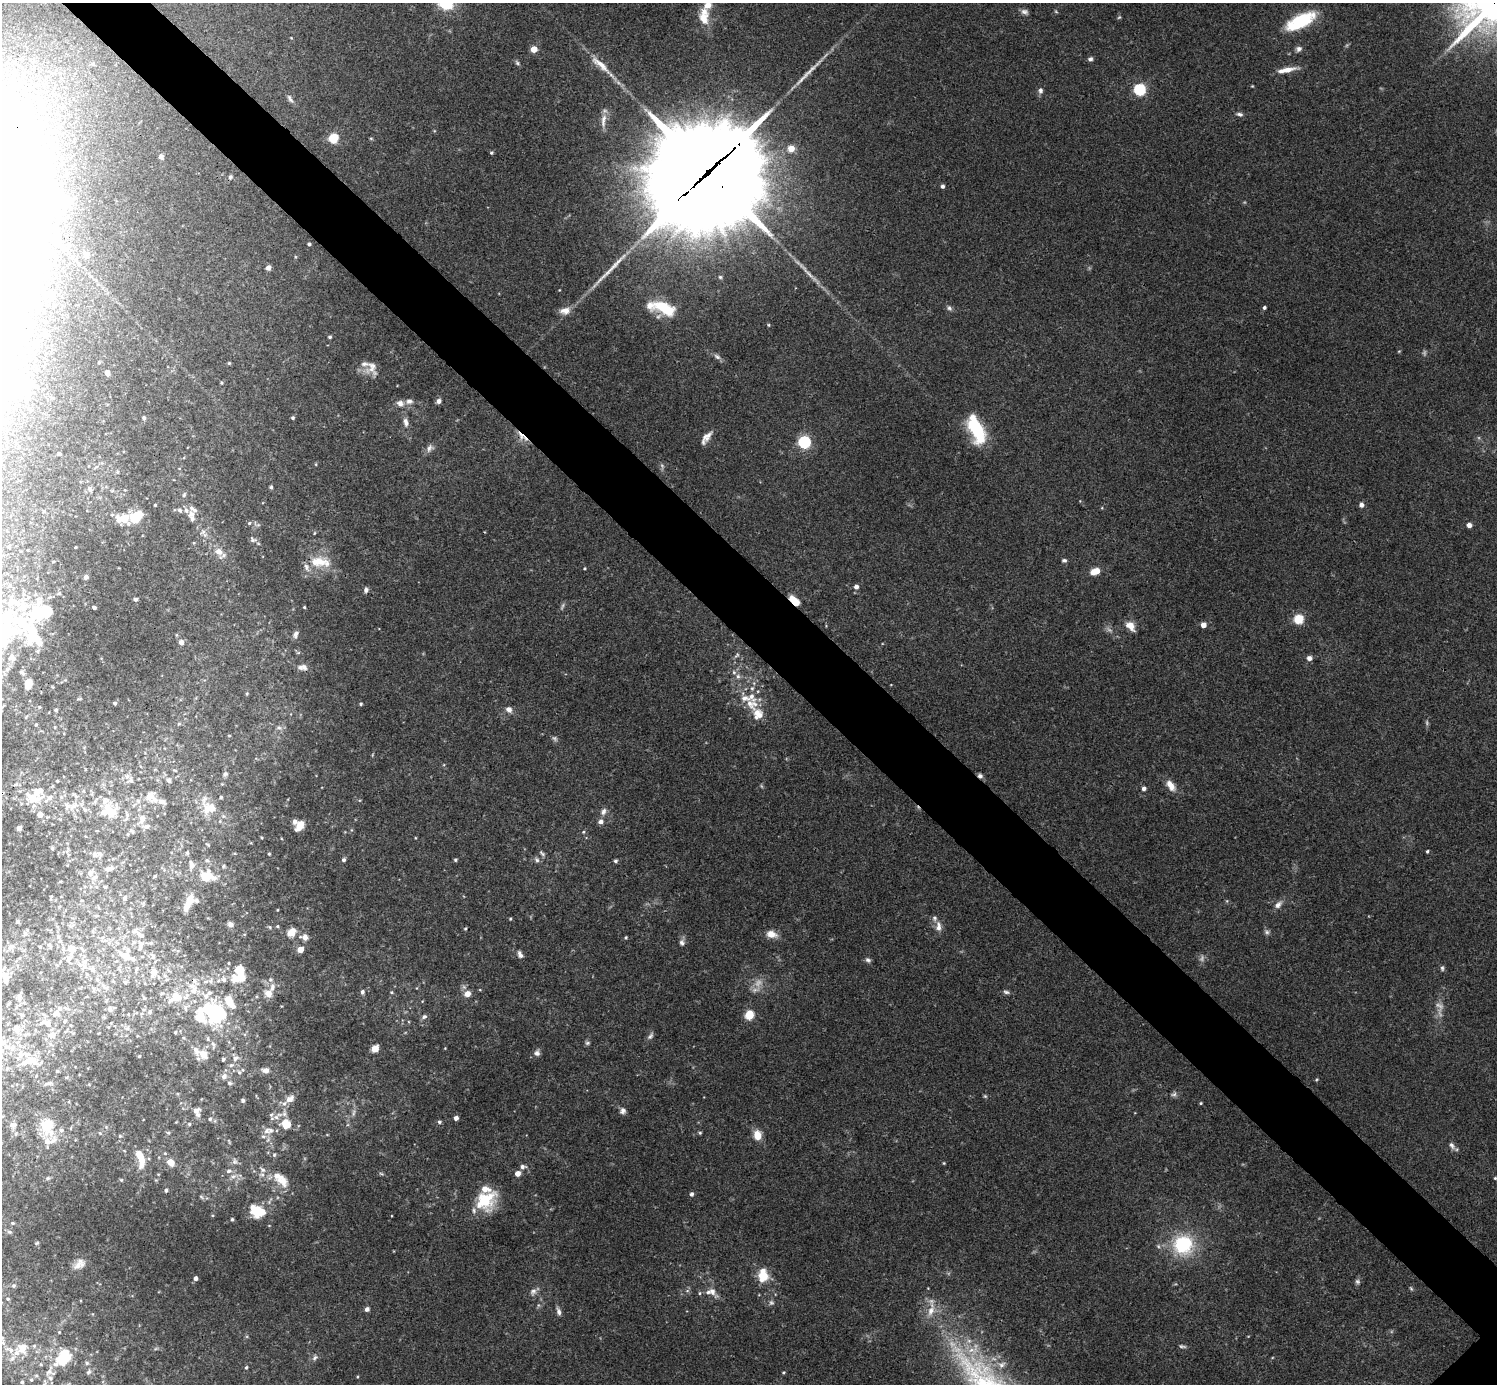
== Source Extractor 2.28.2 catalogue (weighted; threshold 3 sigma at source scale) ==
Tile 11 of 4 x 4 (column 3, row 3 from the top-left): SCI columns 2993-4487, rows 1541-2922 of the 5987 x 5987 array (HDU 1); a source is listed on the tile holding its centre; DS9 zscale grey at full resolution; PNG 1499 x 1386 px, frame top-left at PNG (2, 3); no overlay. Shown black and unused: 6% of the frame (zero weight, under 3 of 4 exposures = <1% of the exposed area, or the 3 px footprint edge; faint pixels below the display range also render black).
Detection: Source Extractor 2.28.2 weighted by HDU 2 'WHT'; one run over the whole footprint, this tile lists its part. Background 0.0754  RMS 0.0055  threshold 0.0246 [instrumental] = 3 sigma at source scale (4.5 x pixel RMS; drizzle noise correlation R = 1.50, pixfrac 1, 0.05/0.05 arcsec/px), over >= 5 px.
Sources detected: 419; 11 too faint to see at this stretch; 7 inside a brighter object's white glare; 1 cosmic-ray / hot-pixel residue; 3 long thin detections or spike segments (spike, bleed or trail) — not listed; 82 inside a brighter listed object's ellipse — not listed separately; the other 315 listed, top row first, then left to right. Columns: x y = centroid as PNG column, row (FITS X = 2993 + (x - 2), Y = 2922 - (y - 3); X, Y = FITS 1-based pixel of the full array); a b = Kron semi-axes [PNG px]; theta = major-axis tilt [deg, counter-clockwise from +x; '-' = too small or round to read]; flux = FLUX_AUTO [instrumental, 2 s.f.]
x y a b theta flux
1025 12 10 6 -18 1.9
1056 12 6 3 -20 0.56
704 19 18 13 -75 8.6
1301 21 33 13 27 31
533 49 5 4 - 9
1299 49 7 7 - 2
1090 59 6 5 - 1.4
517 63 8 5 -46 1.1
600 65 41 9 -42 11
1287 70 25 6 11 6.1
1252 86 3 3 - 0.43
1139 89 5 5 - 74
1040 90 8 6 88 1.9
290 99 12 5 -59 1.7
1240 114 9 5 -16 1.5
603 120 22 6 83 4.6
333 138 5 5 - 34
371 138 6 4 -1 0.59
791 148 5 5 - 9.2
491 153 4 4 - 0.8
161 157 8 6 -50 1.4
708 172 53 33 41 15000
230 177 6 5 - 1.1
942 186 4 4 - 1.6
65 202 12 9 20 10
309 244 3 3 - 1.1
86 255 5 5 - 4.7
268 268 5 4 - 2.3
720 277 5 5 - 0.84
20 281 6 5 - 1.4
1264 307 4 4 - 1.1
664 308 27 13 -23 22
949 308 7 6 - 1.4
565 311 14 9 4 4.4
769 325 5 3 - 0.53
45 334 7 7 - 1.6
330 337 4 4 - 1.1
1399 351 5 3 - 0.47
717 357 11 6 -37 1.9
229 363 4 4 - 0.59
372 367 21 15 88 6.2
107 372 5 4 - 4.1
221 383 4 3 - 0.62
409 401 10 8 3 2.5
438 401 5 5 - 2.1
400 403 10 8 -24 3
144 418 4 3 - 1.1
293 418 4 4 - 1.1
406 422 11 6 -76 2.9
976 429 28 13 -67 37
706 436 16 8 50 4.2
522 437 19 7 -41 5.2
804 442 6 5 - 80
430 448 11 8 50 2.4
59 454 5 3 - 0.69
316 464 5 3 - 0.53
271 487 5 4 - 0.9
90 489 9 5 -61 1.5
184 495 6 5 - 1.1
155 505 3 3 - 0.57
1361 505 5 5 - 2.3
180 510 7 5 -43 1.2
191 514 13 9 -86 3.4
136 517 15 10 35 16
122 518 21 12 -4 9.7
249 523 5 5 - 0.81
1469 525 5 4 - 2.8
203 533 13 6 -65 2.9
253 539 11 7 -31 1.8
75 547 3 2 - 0.58
218 551 10 9 - 4.8
1064 560 6 5 - 1.1
53 562 4 3 - 0.44
320 562 30 14 -6 13
584 568 4 3 - 0.54
1095 571 10 6 19 7.9
86 577 5 5 - 2.2
856 587 6 5 - 2.2
366 590 6 5 - 1.8
59 593 5 5 - 0.92
135 599 4 4 - 1.5
794 601 12 6 -44 8.4
94 607 4 3 - 1.5
304 607 3 3 - 0.52
5 616 23 20 44 23
1298 619 5 5 - 34
1203 625 4 4 - 5.4
1130 626 12 8 -44 5.8
295 634 9 5 73 1.8
31 635 46 18 81 31
181 642 5 5 - 3.2
737 655 10 4 49 1.2
12 658 11 8 -27 2.5
1309 658 5 5 - 2.6
302 667 12 7 0 2.9
738 676 7 6 - 1.8
29 683 10 7 78 5.4
53 687 5 3 - 0.44
247 694 5 4 - 0.59
79 699 7 2 11 0.51
115 703 3 3 - 1
361 704 4 4 - 0.76
751 704 19 17 -10 9.8
39 707 5 3 - 0.6
509 709 8 7 - 2.8
56 710 4 4 - 0.88
26 717 5 3 - 0.49
36 724 4 3 - 0.57
179 724 5 4 - 0.9
279 728 7 4 -1 1.2
175 770 7 3 -10 0.74
225 774 7 6 - 1.2
130 780 13 10 62 3.6
169 780 7 6 - 1.9
57 781 3 3 - 0.61
222 784 4 4 - 0.44
1171 785 14 8 -55 5.8
1144 788 5 5 - 1.7
150 796 17 14 89 7.7
32 798 20 11 -11 14
74 806 17 8 37 5.4
210 808 21 16 -9 12
85 809 10 4 -52 1.8
110 811 21 19 -67 18
603 811 11 7 71 2.4
40 815 5 5 - 4.8
142 819 14 9 70 5.2
300 825 11 6 58 7.4
19 828 4 4 - 2.8
132 831 8 4 -27 1.1
583 832 5 4 - 0.68
128 834 5 4 - 0.66
261 837 4 2 - 0.48
208 844 6 4 -37 0.62
52 848 5 4 - 0.68
1427 851 3 3 - 0.8
187 853 6 5 - 0.8
542 853 10 5 -45 1.3
269 854 3 3 - 0.6
94 855 8 7 - 2.2
207 860 5 5 - 1
344 860 5 5 - 1.2
455 860 4 4 - 0.82
537 860 8 5 -69 1.3
615 861 5 4 - 1.1
223 866 5 5 - 0.75
109 868 13 6 10 2.3
90 872 9 6 55 2.2
207 876 21 13 -13 14
105 887 3 3 - 0.71
124 898 7 4 69 0.99
188 903 24 8 66 7.4
1278 905 12 7 44 2.9
96 916 5 3 - 0.58
510 919 4 3 - 0.51
17 921 5 5 - 0.93
230 924 7 6 - 2.5
277 926 5 4 - 0.71
938 926 14 8 -89 3.6
270 927 5 4 - 0.8
465 928 4 4 - 0.69
135 931 11 8 -17 2.5
292 932 8 6 51 9.1
1267 932 8 6 -33 1.4
25 933 7 6 - 1.4
771 934 14 9 -16 5.1
58 937 6 6 - 1.1
305 937 10 8 -79 3.2
626 937 4 3 - 0.62
682 942 8 7 - 2
151 943 6 5 - 0.91
11 946 10 8 3 3
140 946 19 7 84 4.7
40 947 4 4 - 0.55
72 949 10 9 - 5.2
300 949 4 4 - 7.8
520 954 10 6 -65 2
126 956 30 10 -31 11
153 956 8 6 87 1.8
868 960 8 6 -42 1.4
228 963 4 4 - 0.57
85 967 8 8 - 2.5
1442 968 8 5 -89 1.1
92 969 8 7 - 2.2
168 970 7 4 -71 1.1
154 972 9 7 70 6.1
165 975 7 6 - 1.9
5 978 18 12 -60 7.3
237 978 25 14 2 12
97 980 7 5 -67 1.3
270 980 7 7 - 1.6
124 982 7 5 -21 0.98
758 983 14 11 53 5.8
194 990 17 11 69 9.7
480 990 4 3 - 0.44
362 992 6 5 - 1.5
391 992 5 4 - 0.67
1006 992 9 5 -15 1.4
268 993 8 7 - 5.3
467 994 6 5 - 5.2
19 997 16 6 79 2.1
144 998 6 5 - 1
170 1000 37 12 55 14
110 1009 8 7 - 1.7
202 1009 54 18 21 36
143 1010 7 5 5 1.1
150 1011 7 6 - 1.5
56 1013 10 7 -1 2.5
749 1015 5 5 - 30
424 1017 8 5 28 1.6
65 1021 6 4 54 0.84
47 1023 12 8 -37 5
70 1025 4 3 - 0.42
108 1027 4 4 - 0.55
16 1028 8 7 - 3.9
25 1035 7 4 19 1.1
52 1035 10 8 12 4
650 1036 11 5 55 1.6
208 1039 7 5 84 1
587 1043 7 5 14 1.1
213 1045 12 5 -78 1.8
7 1047 11 6 7 3.3
375 1049 5 5 - 16
537 1053 8 7 - 2.1
203 1054 13 10 -47 6.5
139 1056 4 3 - 0.53
235 1058 8 6 44 1.8
223 1059 4 4 - 0.87
24 1063 18 9 24 6.2
266 1070 7 6 - 2.8
57 1071 5 4 - 0.65
239 1072 6 5 - 1.1
36 1076 5 3 - 0.41
224 1076 6 6 - 2.6
48 1083 15 5 16 1.7
229 1083 7 4 -26 0.92
1174 1094 8 6 22 1.5
985 1096 5 4 - 0.69
290 1099 15 9 37 4.3
243 1100 5 4 - 1
1201 1103 4 3 - 0.61
196 1111 11 7 -68 4
623 1111 8 7 - 2
353 1113 11 4 85 1.6
277 1116 19 7 32 4.6
456 1118 4 4 - 2.3
210 1119 5 5 - 1.1
439 1122 5 5 - 1.1
189 1124 4 4 - 0.76
287 1124 10 10 - 10
13 1125 11 7 0 2.5
47 1126 25 20 87 16
266 1131 10 9 - 3.4
100 1133 4 4 - 0.65
168 1133 5 4 - 0.74
700 1133 5 4 - 0.78
16 1134 6 4 90 0.86
757 1135 11 8 -84 7.4
120 1136 5 5 - 0.76
1452 1145 12 6 -55 2.3
274 1155 7 5 74 1.1
140 1158 25 9 -77 9
235 1161 10 7 -79 2.4
170 1162 9 8 - 4.7
944 1163 4 4 - 0.5
522 1167 7 5 3 1.8
229 1171 7 6 - 2
381 1173 6 3 -20 0.79
518 1173 5 5 - 3.7
233 1176 8 6 20 2.4
48 1178 5 5 - 0.94
1495 1178 4 4 - 0.58
121 1180 5 4 - 0.59
282 1181 24 15 -25 11
166 1190 5 4 - 1.2
691 1194 4 4 - 1.6
201 1197 8 3 -45 0.83
485 1200 25 19 40 23
257 1211 18 13 -26 18
232 1219 4 3 - 0.74
13 1223 5 4 - 0.66
1183 1245 22 21 - 34
79 1264 17 10 44 4.9
763 1275 14 14 - 11
195 1278 4 3 - 1.6
1357 1281 7 6 - 1.3
13 1285 5 5 - 0.95
1411 1288 6 4 -67 0.79
712 1291 10 8 -75 3.5
533 1292 10 8 45 2.3
699 1293 5 3 - 0.61
8 1299 5 4 - 0.73
538 1305 6 4 -72 0.76
367 1309 6 5 - 1.8
931 1310 23 9 77 7.1
558 1311 11 5 -74 2
59 1332 5 4 - 0.69
2 1338 8 5 -61 1.4
34 1346 6 6 - 1.3
1182 1346 10 4 -8 1.2
22 1348 7 7 - 11
156 1348 6 4 20 0.88
16 1353 13 9 46 7
315 1357 8 5 59 1.6
62 1360 25 16 21 21
87 1363 8 6 -46 1.8
1002 1365 11 8 23 3
246 1367 5 4 - 0.78
89 1372 10 7 66 2.6
783 1372 4 3 - 0.61
36 1376 7 6 - 1.6
357 1377 4 3 - 0.58
50 1378 11 8 -50 3.2
31 1380 7 5 -68 1.2
22 1382 6 5 - 1.2
Overlapping masked pixels (flux is a lower limit): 3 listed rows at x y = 708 172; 522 437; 794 601
Isophote crosses this tile's border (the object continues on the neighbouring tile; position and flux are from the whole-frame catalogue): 3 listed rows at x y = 5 616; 5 978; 2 1338
Unlisted compact peaks at least as high as the median listed source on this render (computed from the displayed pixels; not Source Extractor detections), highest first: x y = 1317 1079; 37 1243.